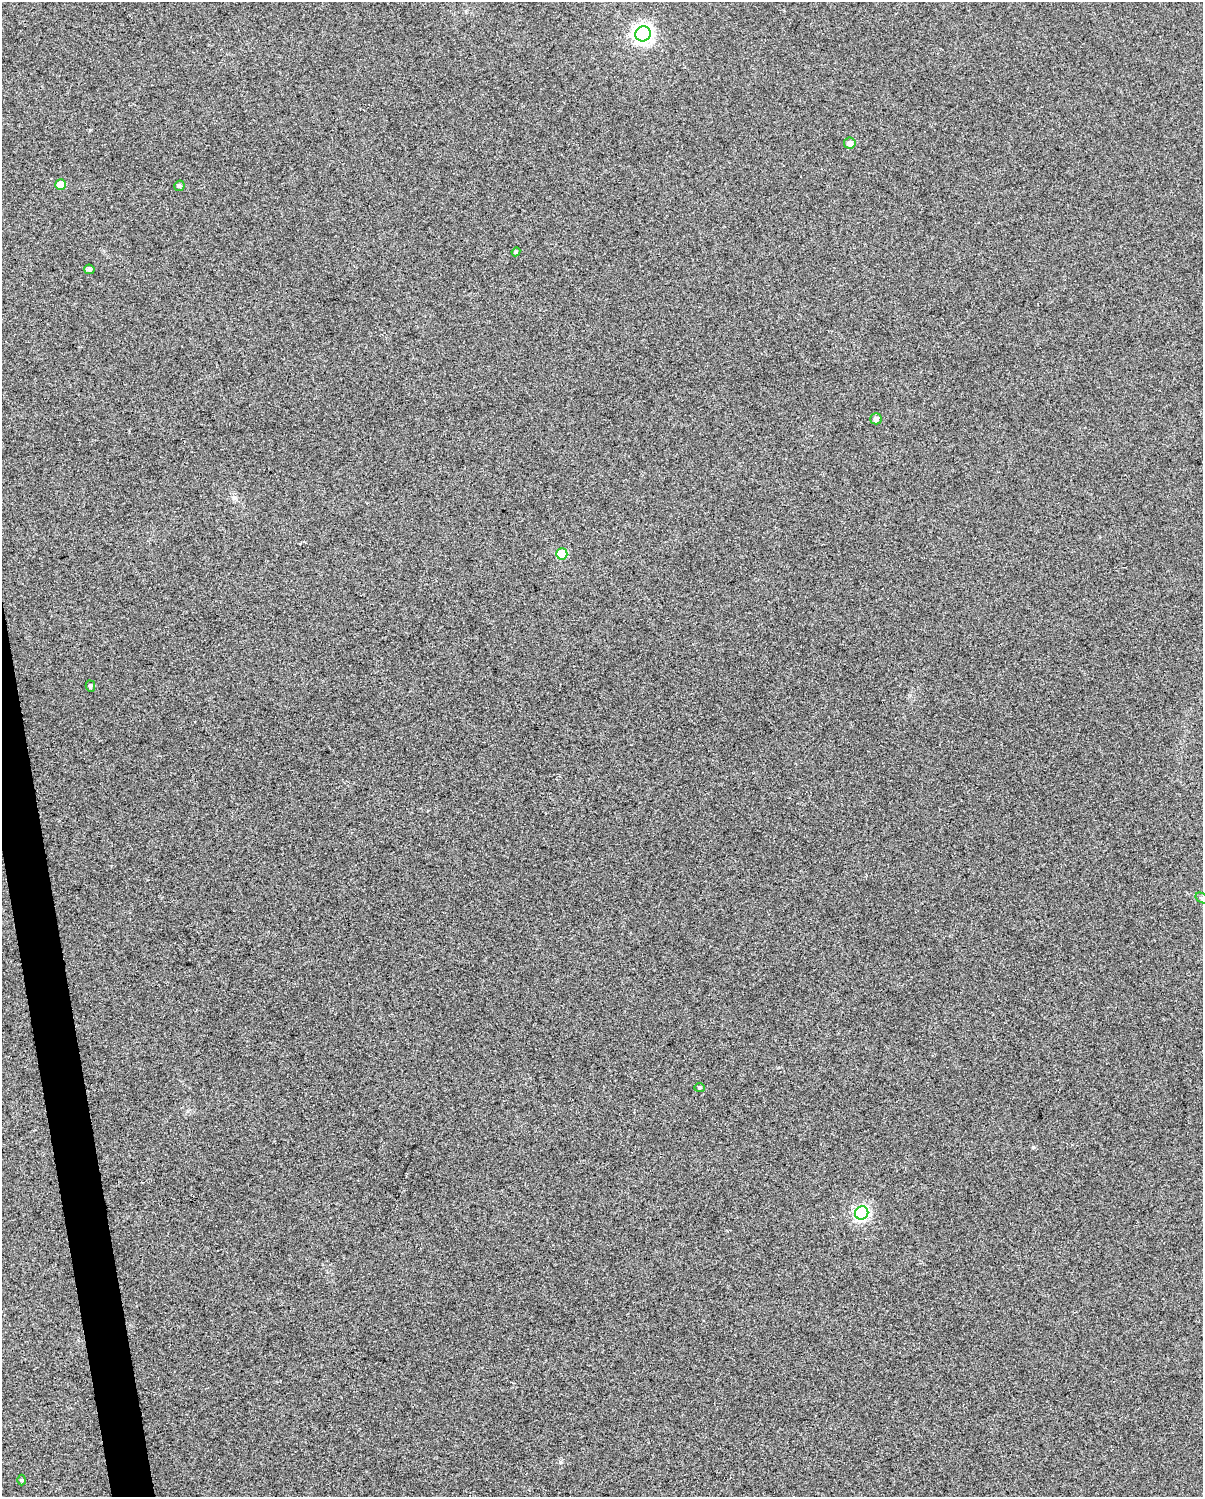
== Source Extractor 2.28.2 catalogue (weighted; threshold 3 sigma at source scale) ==
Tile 7 of 4 x 3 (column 3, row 2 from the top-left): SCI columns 2403-3603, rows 1516-3010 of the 4804 x 4570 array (HDU 1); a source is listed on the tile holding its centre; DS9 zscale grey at full resolution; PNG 1205 x 1499 px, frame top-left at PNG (2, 2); each listed source drawn as its Kron ellipse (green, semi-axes under 4 px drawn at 4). Shown black and unused: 2% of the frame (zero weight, under 3 of 5 exposures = <1% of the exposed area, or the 3 px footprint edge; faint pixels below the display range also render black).
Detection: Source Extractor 2.28.2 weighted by HDU 2 'WHT'; one run over the whole footprint, this tile lists its part. Background 0.0255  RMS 0.035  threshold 0.156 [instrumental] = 3 sigma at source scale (4.5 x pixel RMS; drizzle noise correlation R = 1.50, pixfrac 1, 0.0396/0.0396 arcsec/px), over >= 5 px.
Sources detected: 13; all 13 listed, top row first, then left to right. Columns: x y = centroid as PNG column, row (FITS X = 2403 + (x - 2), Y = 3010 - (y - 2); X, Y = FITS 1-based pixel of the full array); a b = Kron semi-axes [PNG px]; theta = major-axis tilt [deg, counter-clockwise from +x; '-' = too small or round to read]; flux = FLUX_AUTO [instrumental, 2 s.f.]
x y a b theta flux
643 34 8 7 - 1600
850 143 6 5 - 19
60 185 5 5 - 51
179 186 5 5 - 6.9
516 252 4 4 - 4
89 269 5 4 - 8.1
876 419 5 5 - 14
562 554 5 5 - 120
90 686 5 4 - 7.8
1202 898 7 4 -34 6.3
699 1088 5 4 - 4.4
862 1213 7 6 - 650
21 1480 5 3 - 3.3
Isophote crosses this tile's border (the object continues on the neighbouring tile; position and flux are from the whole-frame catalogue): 1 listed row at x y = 1202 898
Unlisted compact peaks at least as high as the median listed source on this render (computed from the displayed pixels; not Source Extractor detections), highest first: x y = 1033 1147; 560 1462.